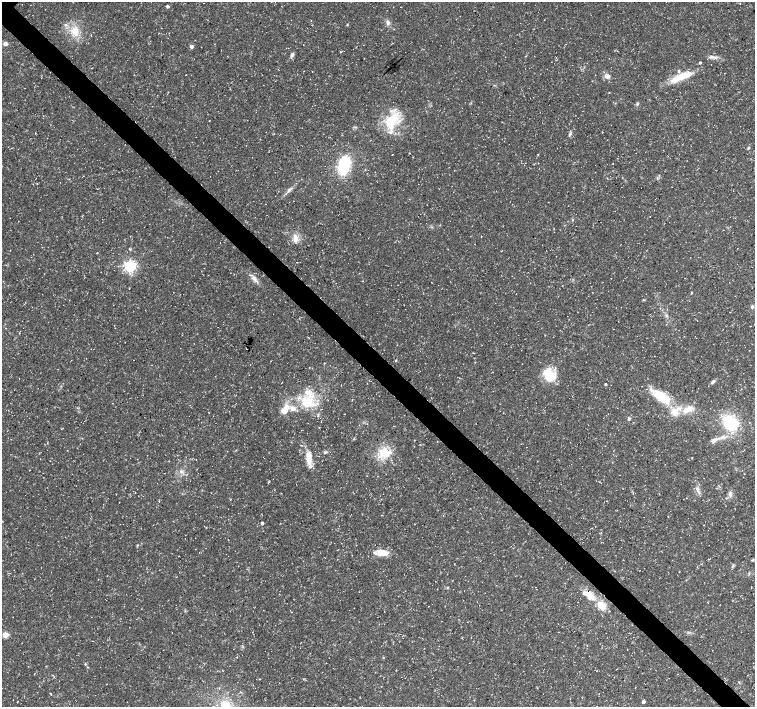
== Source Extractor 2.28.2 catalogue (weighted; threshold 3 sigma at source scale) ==
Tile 6 of 4 x 4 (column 2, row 2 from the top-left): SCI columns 1512-3016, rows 3041-4449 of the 6028 x 6015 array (HDU 1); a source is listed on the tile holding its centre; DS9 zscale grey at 2 x 2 block average (1 PNG px = mean of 2 x 2 image px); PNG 757 x 709 px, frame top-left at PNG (2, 2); no overlay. Shown black and unused: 4% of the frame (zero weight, under 3 of 5 exposures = <1% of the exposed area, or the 3 px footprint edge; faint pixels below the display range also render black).
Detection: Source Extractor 2.28.2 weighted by HDU 2 'WHT'; one run over the whole footprint, this tile lists its part. Background 0.0414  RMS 0.0028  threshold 0.0125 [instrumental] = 3 sigma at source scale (4.5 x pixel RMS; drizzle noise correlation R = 1.50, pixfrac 1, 0.0396/0.0396 arcsec/px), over >= 5 px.
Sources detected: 71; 8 inside a brighter listed object's ellipse — not listed separately; the other 63 listed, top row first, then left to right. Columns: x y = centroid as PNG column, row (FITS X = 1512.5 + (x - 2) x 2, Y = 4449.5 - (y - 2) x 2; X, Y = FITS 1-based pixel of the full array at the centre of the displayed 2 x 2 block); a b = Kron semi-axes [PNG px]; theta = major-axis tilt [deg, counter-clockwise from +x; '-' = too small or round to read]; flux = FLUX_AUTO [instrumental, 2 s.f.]
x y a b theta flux
167 6 3 3 - 1.5
388 22 8 4 -80 2
347 25 3 3 - 0.39
74 31 12 10 -56 9.4
91 35 3 2 - 0.37
5 43 3 3 - 5.9
363 45 2 2 - 0.18
191 46 3 3 - 3
292 54 5 4 - 1.7
712 57 8 4 2 2.2
700 62 2 2 - 0.95
684 75 26 9 17 13
607 76 6 5 - 3.3
637 104 4 3 - 0.9
391 120 23 13 44 21
570 134 5 4 - 1.1
748 148 4 3 - 0.7
392 154 2 2 - 0.26
538 154 3 2 - 0.3
613 164 2 2 - 0.58
344 165 14 8 77 43
289 189 7 4 45 1.8
295 238 14 6 -88 4.1
130 249 3 2 - 0.55
297 262 2 2 - 0.22
130 266 4 4 - 140
254 278 9 5 -46 3
691 293 3 2 - 0.42
643 300 4 3 - 0.54
752 307 4 3 - 1.1
246 348 2 2 - 0.44
396 360 3 2 - 0.62
549 375 15 11 -37 19
713 382 6 3 38 1.7
605 384 2 2 - 0.91
661 397 27 11 -38 22
307 404 21 17 19 23
688 409 13 7 31 7.9
285 410 15 9 51 8.4
629 419 5 3 - 0.84
730 423 10 9 - 43
714 440 10 5 28 3.3
325 452 4 3 - 0.83
385 453 18 13 4 15
309 458 18 7 -85 7.9
30 470 2 2 - 0.24
164 473 2 2 - 0.18
268 482 3 2 - 0.45
697 489 5 4 - 1.8
730 494 7 5 -79 2.3
726 498 3 2 - 0.45
262 523 3 3 - 1.2
138 545 4 2 - 0.49
382 553 12 6 -4 11
753 560 4 3 - 0.62
733 566 4 3 - 0.85
589 595 20 9 -32 9.2
601 605 10 7 -41 9.2
185 611 3 2 - 0.48
5 635 3 3 - 17
383 657 3 2 - 0.38
739 682 4 2 - 0.43
643 702 3 2 - 2.2
Diffuse or blended objects may show on this block-average render without a row.